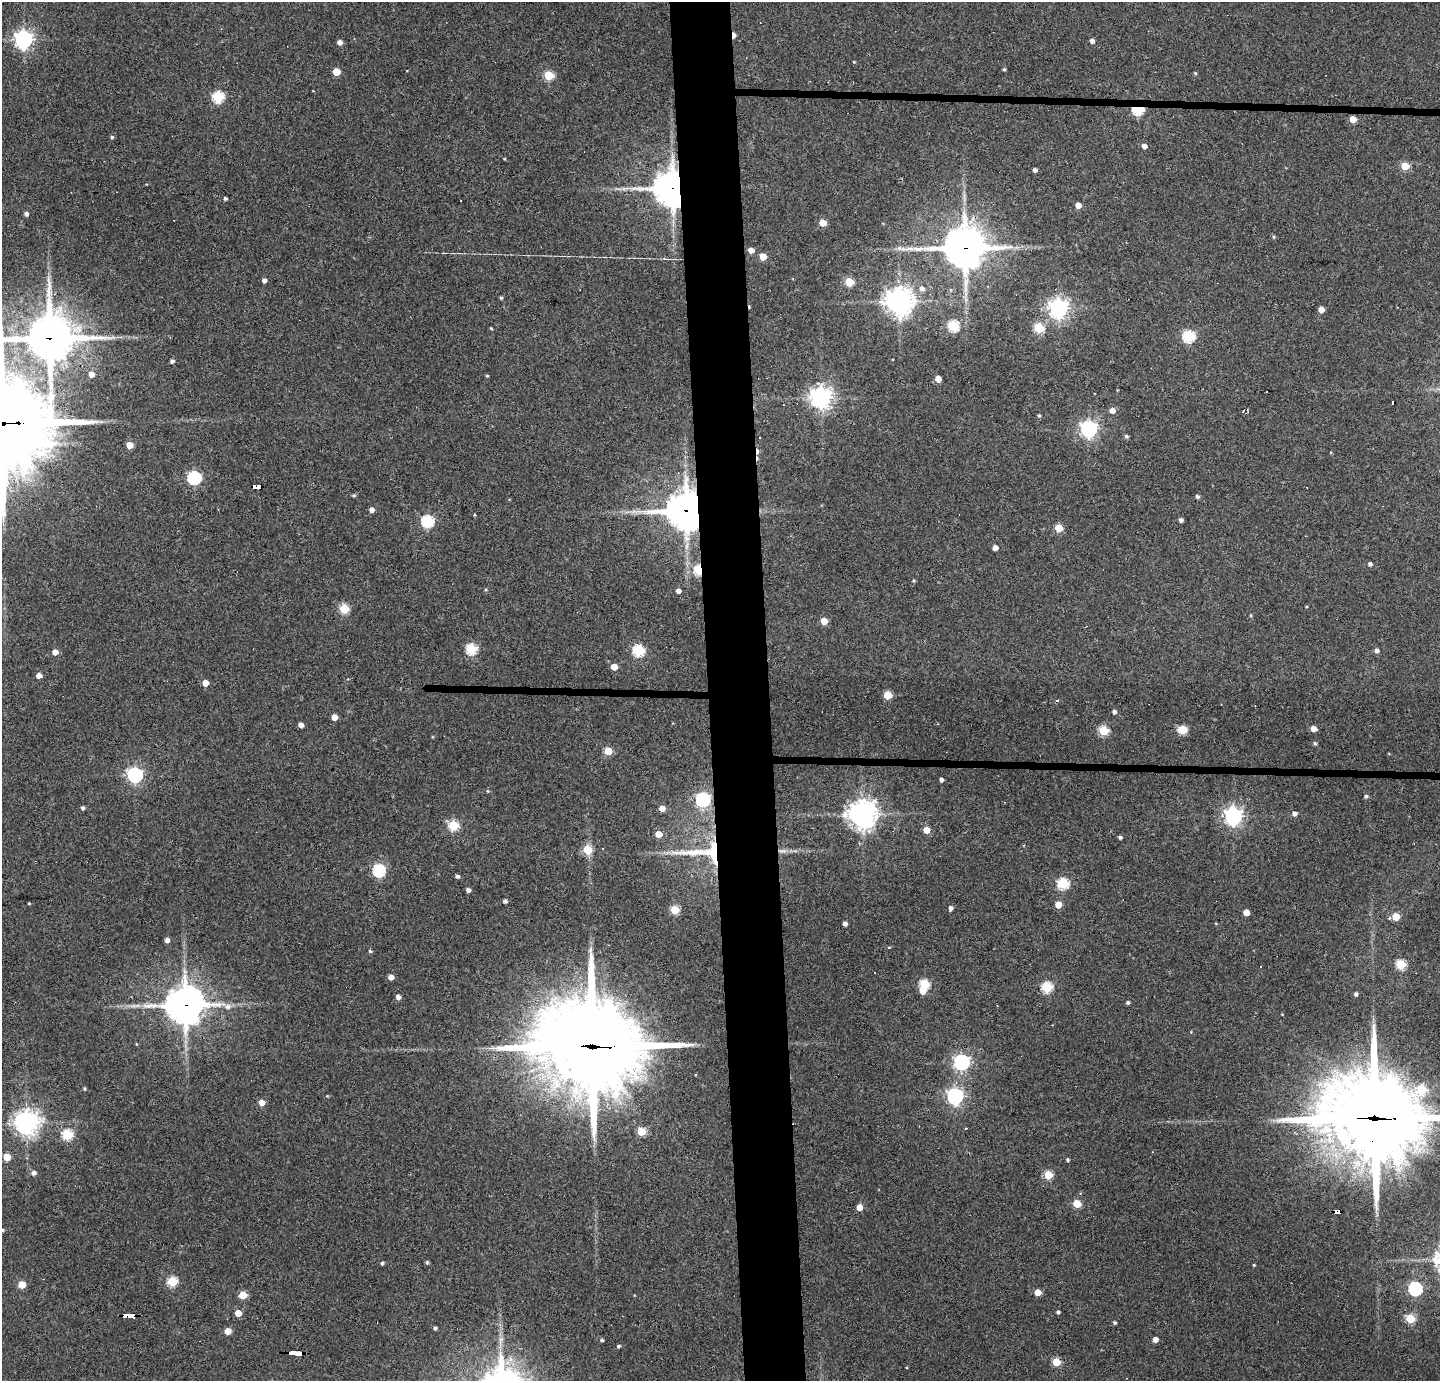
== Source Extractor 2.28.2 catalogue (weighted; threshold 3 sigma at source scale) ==
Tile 5 of 3 x 3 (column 2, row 2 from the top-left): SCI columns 1440-2877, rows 1458-2836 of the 4316 x 4291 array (HDU 1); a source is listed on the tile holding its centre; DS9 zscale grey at full resolution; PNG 1442 x 1383 px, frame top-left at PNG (2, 2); no overlay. Shown black and unused: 5% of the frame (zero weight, under 3 of 4 exposures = <1% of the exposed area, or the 3 px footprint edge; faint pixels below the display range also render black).
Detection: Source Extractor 2.28.2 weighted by HDU 2 'WHT'; one run over the whole footprint, this tile lists its part. Background 0.159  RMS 0.007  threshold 0.0314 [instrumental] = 3 sigma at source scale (4.5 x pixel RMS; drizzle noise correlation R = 1.50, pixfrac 1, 0.05/0.05 arcsec/px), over >= 5 px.
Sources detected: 177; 1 too faint to see at this stretch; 13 cosmic-ray / hot-pixel residue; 1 long thin detection or spike segment (spike, bleed or trail) — not listed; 2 inside a brighter listed object's ellipse — not listed separately; the other 160 listed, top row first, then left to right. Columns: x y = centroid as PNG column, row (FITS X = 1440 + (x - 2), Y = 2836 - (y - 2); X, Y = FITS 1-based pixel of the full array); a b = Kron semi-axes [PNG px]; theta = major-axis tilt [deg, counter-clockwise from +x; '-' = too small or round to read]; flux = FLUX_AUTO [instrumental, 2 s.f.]
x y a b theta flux
734 35 6 3 -89 6
23 39 7 7 - 320
1092 41 4 4 - 3.1
340 42 4 4 - 4
854 62 4 3 - 0.52
1004 69 4 4 - 0.84
336 72 5 5 - 16
1195 73 5 4 - 0.76
549 75 5 5 - 37
218 97 6 6 - 49
1138 109 5 4 - 73
1353 119 5 5 - 11
112 137 5 4 - 1.1
1144 146 5 4 - 4
1405 166 5 5 - 19
1035 170 4 4 - 2.2
672 188 11 10 - 1400
225 199 4 3 - 1.6
1078 205 5 4 - 6.2
26 214 4 4 - 2.1
823 223 5 5 - 12
958 236 10 8 22 57
1274 237 5 5 - 1
899 248 6 6 - 1.9
965 248 15 12 6 1900
751 250 5 4 - 4.6
763 257 5 5 - 11
264 280 4 4 - 2.8
849 282 5 5 - 22
922 288 7 6 - 2.9
501 298 4 4 - 0.89
899 301 9 9 - 770
1058 308 7 7 - 360
1321 309 4 4 - 6.3
953 326 6 5 - 57
491 328 3 3 - 0.66
1039 328 5 5 - 41
1188 336 6 6 - 77
50 338 21 15 15 2900
172 361 4 4 - 1.9
91 374 5 5 - 5.3
487 376 3 3 - 0.74
938 378 5 4 - 6.9
821 397 7 7 - 530
1112 410 5 5 - 4.8
1039 415 4 4 - 1
2 423 38 23 -3 10000
1089 429 7 6 - 240
1126 436 5 4 - 1.3
129 445 5 4 - 11
194 478 6 6 - 110
257 487 9 4 0 190
354 495 5 4 - 1
1197 496 4 4 - 1.7
371 510 5 4 - 3.5
634 511 9 4 19 2.3
686 511 13 13 - 1300
1181 520 4 4 - 2.3
427 521 6 6 - 81
1059 528 5 5 - 20
995 548 4 4 - 4.7
1370 564 4 4 - 1.9
699 570 5 4 - 57
914 580 4 4 - 0.78
678 591 4 4 - 3.4
344 609 5 5 - 38
1251 615 5 3 - 0.73
824 621 5 5 - 11
471 649 5 5 - 54
639 650 6 5 - 68
1376 650 5 5 - 2.3
55 652 5 5 - 5.2
614 667 5 4 - 8.9
39 675 5 4 - 4.6
205 683 5 4 - 7
888 695 5 5 - 24
1114 712 4 4 - 2
334 717 4 4 - 8.8
301 725 4 4 - 3.8
1313 729 5 5 - 5.1
1182 730 6 5 - 27
1104 731 5 5 - 40
1315 743 4 4 - 1.3
608 751 5 5 - 22
135 775 6 6 - 180
941 780 4 3 - 2.2
487 791 5 3 - 0.64
1366 796 5 4 - 1.4
703 799 6 6 - 120
83 808 4 4 - 1.7
862 814 9 9 - 780
1294 814 5 4 - 2.9
1233 816 7 6 - 310
453 825 5 5 - 48
926 830 5 4 - 9.6
1120 837 4 3 - 1.7
602 848 3 2 - 0.63
587 849 5 5 - 27
705 852 75 25 0 61
379 870 6 5 - 83
457 876 4 3 - 1.9
1063 883 6 5 - 59
468 890 4 4 - 2.7
505 901 4 4 - 2.2
29 903 3 3 - 0.6
1058 905 5 5 - 11
951 908 4 4 - 2.4
675 910 5 5 - 29
1246 912 5 4 - 8.1
1396 917 5 5 - 17
845 923 4 4 - 2.8
167 940 4 4 - 3.8
370 951 4 4 - 1.1
1401 964 5 5 - 40
391 977 4 4 - 4.8
924 984 5 5 - 44
1047 987 5 5 - 52
922 991 6 5 - 7.7
1356 994 4 4 - 1.8
398 997 5 4 - 2.9
1128 1002 4 4 - 1.3
185 1005 13 12 - 1600
592 1046 40 28 -6 11000
962 1062 6 6 - 190
84 1089 4 3 - 0.84
955 1096 6 6 - 220
262 1102 5 4 - 7.1
1375 1118 42 32 -1 7600
26 1123 8 8 - 600
966 1128 3 2 - 0.64
641 1131 5 5 - 23
67 1135 6 5 - 51
7 1157 5 5 - 14
1067 1160 4 3 - 1.4
33 1173 5 5 - 2.8
1048 1175 5 5 - 26
1077 1204 5 5 - 19
859 1207 5 4 - 7.6
1337 1212 6 4 -2 48
2 1230 4 4 - 1.1
427 1262 4 4 - 1.2
382 1263 4 3 - 1.5
1254 1265 4 3 - 0.6
172 1281 5 5 - 42
22 1285 5 5 - 15
1415 1289 6 6 - 100
1038 1292 5 4 - 9.2
243 1295 5 5 - 19
1058 1312 4 3 - 1.5
238 1313 5 4 - 10
129 1315 12 4 -1 130
1410 1319 5 5 - 33
1115 1322 4 4 - 1.2
435 1328 4 3 - 1.4
228 1331 5 5 - 8.2
1155 1339 4 4 - 4.7
602 1340 4 4 - 1.3
618 1346 4 4 - 1.1
296 1353 12 3 -1 220
1056 1362 5 5 - 25
Overlapping masked pixels (flux is a lower limit): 16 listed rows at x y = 734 35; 1138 109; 672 188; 965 248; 50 338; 2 423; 257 487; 686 511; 699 570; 705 852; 185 1005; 592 1046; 1375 1118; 1337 1212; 129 1315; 296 1353
Isophote crosses this tile's border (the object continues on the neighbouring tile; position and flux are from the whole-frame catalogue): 4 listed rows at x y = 50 338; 2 423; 1375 1118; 2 1230